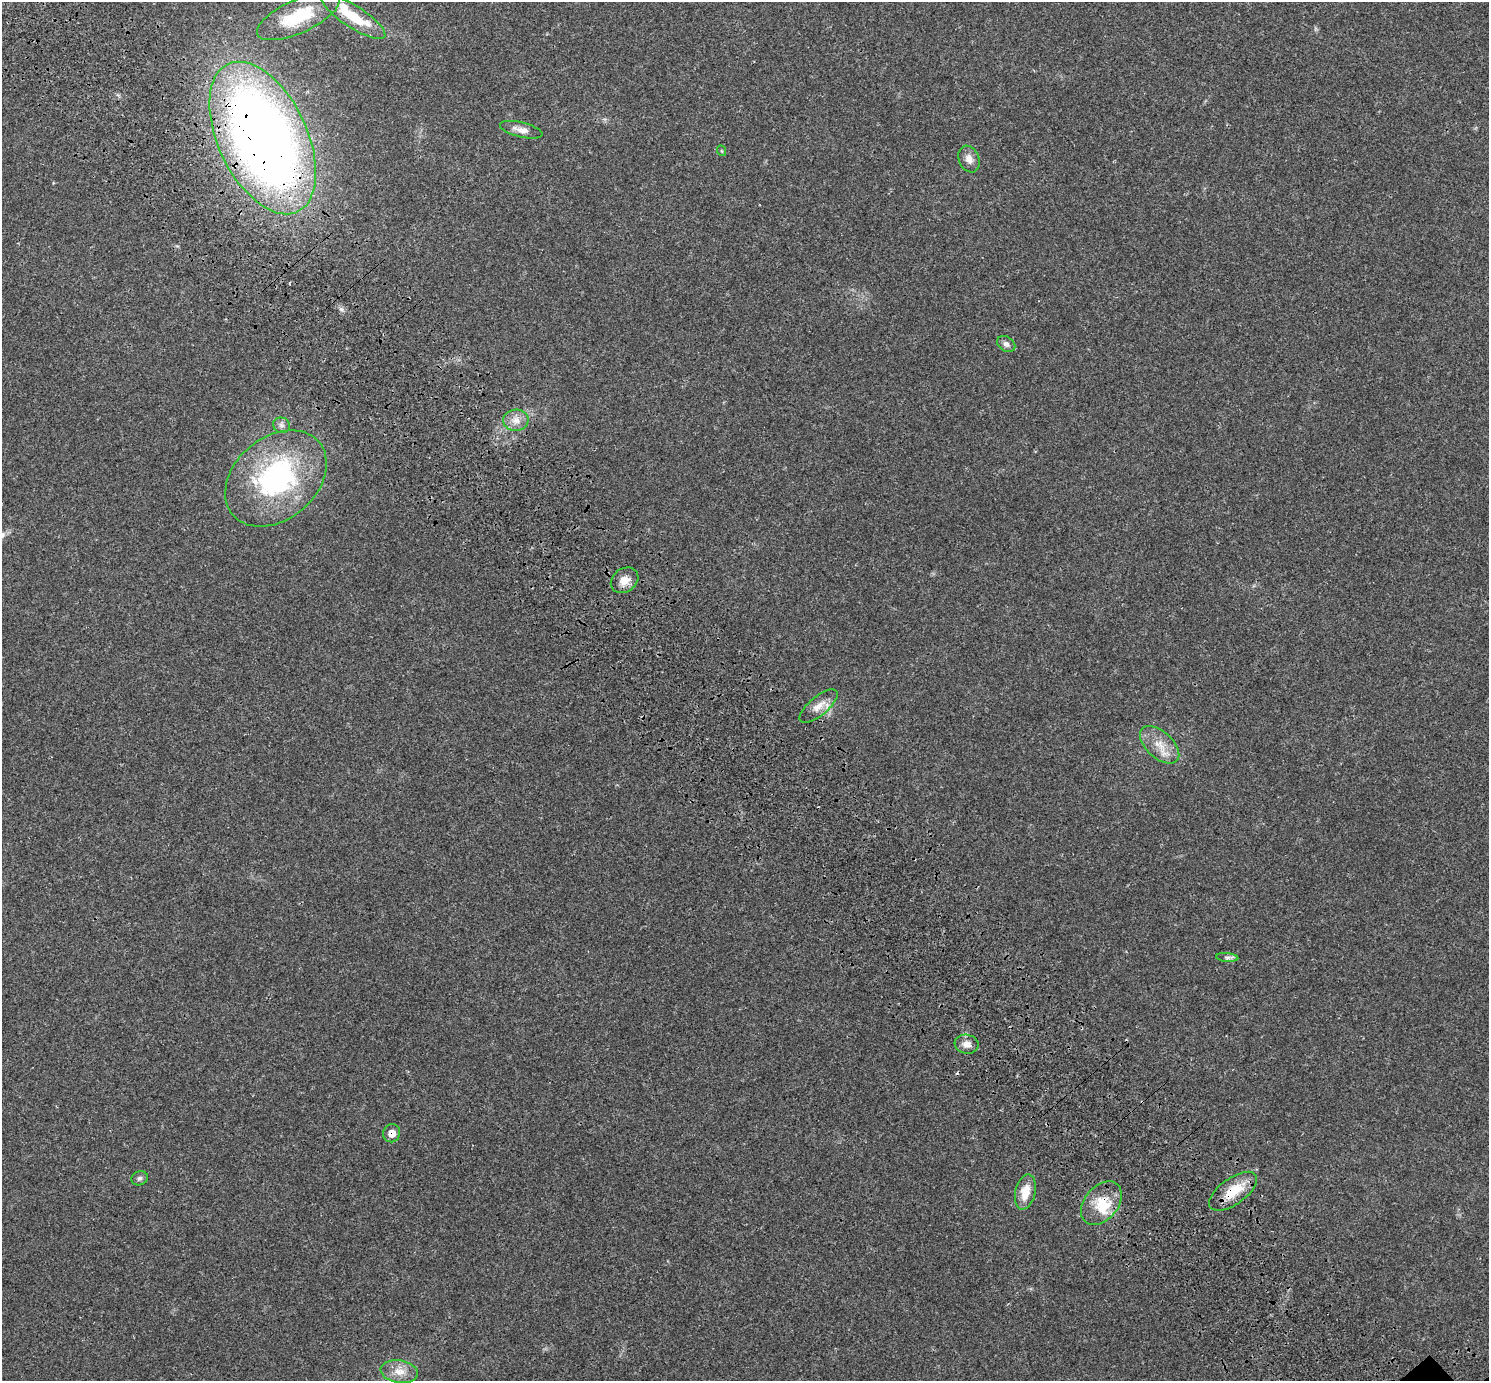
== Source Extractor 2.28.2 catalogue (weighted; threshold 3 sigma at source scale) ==
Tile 11 of 4 x 4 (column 3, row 3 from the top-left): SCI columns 3106-4592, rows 1686-3064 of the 6217 x 6189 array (HDU 1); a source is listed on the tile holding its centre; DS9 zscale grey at full resolution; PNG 1491 x 1383 px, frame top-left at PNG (2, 2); each listed source drawn as its Kron ellipse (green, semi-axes under 4 px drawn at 4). Shown black and unused: <1% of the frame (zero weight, under 3 of 4 exposures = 9% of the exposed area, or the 3 px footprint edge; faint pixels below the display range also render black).
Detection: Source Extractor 2.28.2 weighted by HDU 2 'WHT'; one run over the whole footprint, this tile lists its part. Background 0.0414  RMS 0.0038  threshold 0.017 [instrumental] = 3 sigma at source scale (4.5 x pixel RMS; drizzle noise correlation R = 1.50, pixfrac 1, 0.0396/0.0396 arcsec/px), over >= 5 px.
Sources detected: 27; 1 inside a brighter object's white glare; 1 cosmic-ray / hot-pixel residue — neither listed nor drawn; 4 inside a brighter listed object's ellipse — not listed separately; the other 21 listed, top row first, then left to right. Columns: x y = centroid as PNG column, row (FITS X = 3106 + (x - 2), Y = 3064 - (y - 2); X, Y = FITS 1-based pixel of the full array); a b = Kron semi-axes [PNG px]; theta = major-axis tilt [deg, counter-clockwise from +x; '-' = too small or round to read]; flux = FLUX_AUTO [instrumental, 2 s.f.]
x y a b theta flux
298 16 45 16 24 20
353 17 37 11 -33 13
521 130 22 7 -13 3.1
263 138 82 44 -65 400
722 151 5 3 - 0.32
969 159 14 10 -68 2.8
1006 344 10 7 -33 1.5
516 420 12 10 3 3.4
281 425 8 7 - 1.4
276 478 56 41 40 69
625 580 15 11 35 3.8
819 706 23 9 40 4
1160 745 24 13 -42 6.8
1227 957 11 4 -4 1.1
967 1044 12 9 -8 2.7
392 1133 9 8 - 2.9
140 1178 8 7 - 1.1
1233 1191 28 13 36 10
1025 1192 18 10 77 6.2
1101 1203 25 16 50 9.2
399 1372 19 11 -10 4.8
Overlapping masked pixels (flux is a lower limit): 5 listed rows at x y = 353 17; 263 138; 392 1133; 1233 1191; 1101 1203